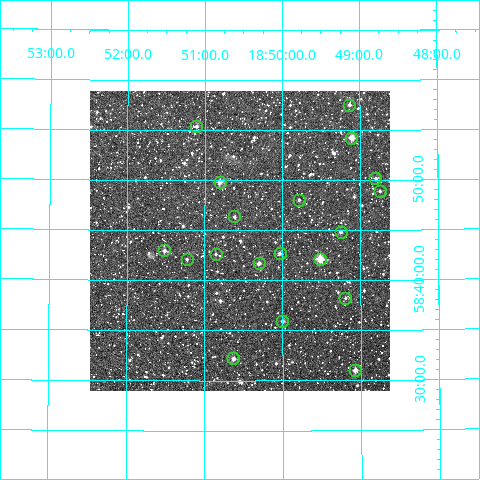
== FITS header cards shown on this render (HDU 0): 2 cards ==
NAXIS1  =                  300
NAXIS2  =                  300

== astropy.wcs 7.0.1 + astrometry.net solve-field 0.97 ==
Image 300 x 300 px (HDU 0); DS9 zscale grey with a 90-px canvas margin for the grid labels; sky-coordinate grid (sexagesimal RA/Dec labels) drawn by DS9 from the SOLVED WCS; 19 Tycho-2 reference stars matched to detected sources circled (green)
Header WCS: RA---TAN/DEC--TAN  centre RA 18:50:33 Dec +58:44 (282.64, +58.73 deg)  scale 6 arcsec/px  FOV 30.0' x 30.0'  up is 0 deg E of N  parity normal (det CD < 0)
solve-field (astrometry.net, Tycho-2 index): VERIFIED the header's WCS against the Tycho-2 star catalogue (19 matches, 0 conflicts) and refined it, rather than solving blind
Solved WCS: RA---TAN-SIP/DEC--TAN-SIP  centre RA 18:50:33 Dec +58:44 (282.64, +58.73 deg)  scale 6.01 arcsec/px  FOV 30.0' x 30.0'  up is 0 deg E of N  parity normal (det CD < 0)
The solver's refit moves the header's centre by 1.2 arcsec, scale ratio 1.001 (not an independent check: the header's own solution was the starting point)
Tycho-2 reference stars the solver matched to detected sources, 19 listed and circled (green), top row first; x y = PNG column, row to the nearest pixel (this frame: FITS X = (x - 90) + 1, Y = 300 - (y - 91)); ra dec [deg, ICRS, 3 dp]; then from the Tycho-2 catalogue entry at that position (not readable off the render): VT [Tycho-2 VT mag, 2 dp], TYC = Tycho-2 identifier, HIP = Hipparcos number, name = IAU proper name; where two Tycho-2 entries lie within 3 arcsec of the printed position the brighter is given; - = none
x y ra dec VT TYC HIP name
349 105 282.282 +58.959 11.26 3930-1499-1 - -
196 126 282.777 +58.923 11.41 3930-1729-1 - -
351 138 282.276 +58.904 10.57 3930-1739-1 - -
375 178 282.199 +58.836 11.91 3930-1733-1 - -
220 182 282.702 +58.831 10.45 3930-1473-1 - -
380 191 282.187 +58.814 11.49 3930-1593-1 - -
299 200 282.446 +58.801 12.28 3930-1707-1 - -
234 216 282.655 +58.773 11.78 3930-1627-1 - -
341 232 282.312 +58.747 11.66 3930-1407-1 - -
164 250 282.879 +58.716 11.06 3930-1709-1 - -
280 253 282.509 +58.712 11.19 3930-1347-1 - -
216 254 282.714 +58.710 12.22 3930-1776-1 - -
187 259 282.807 +58.702 12.22 3930-1283-1 - -
320 259 282.380 +58.703 8.64 3930-1789-1 92376 -
259 263 282.576 +58.695 11.18 3930-1772-1 - -
345 298 282.298 +58.637 12.24 3930-1401-1 - -
282 321 282.500 +58.598 11.45 3930-1243-1 - -
233 358 282.657 +58.537 10.64 3930-1649-1 - -
355 370 282.269 +58.516 10.09 3930-1351-1 - -